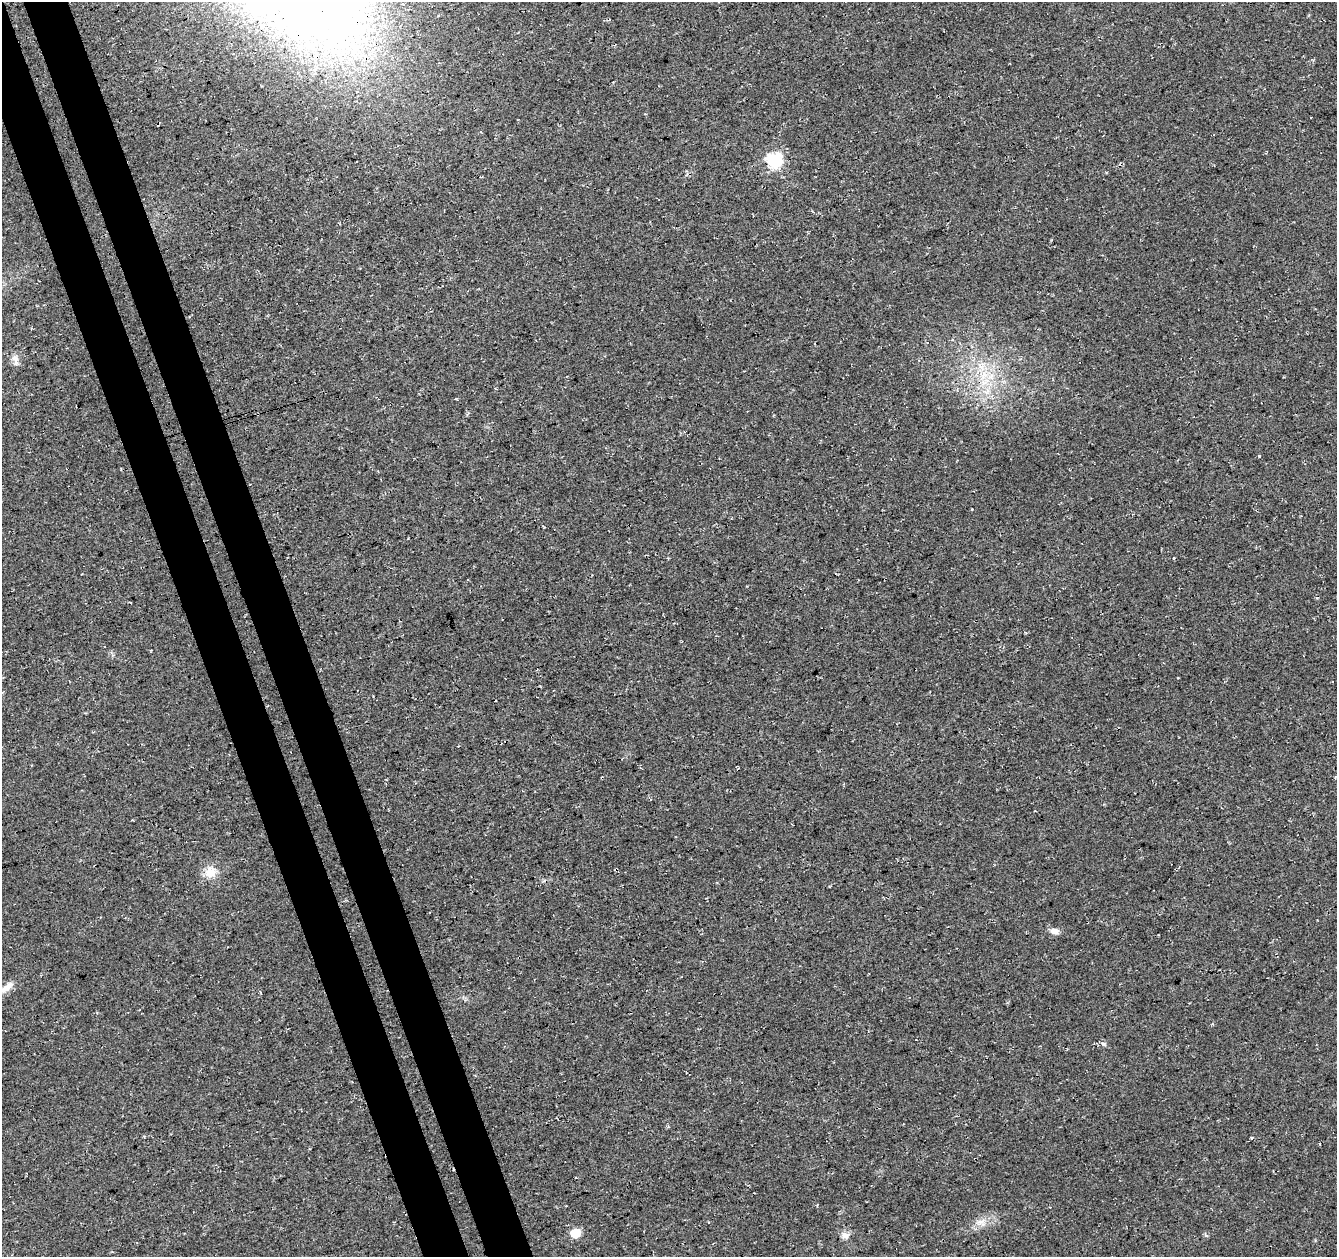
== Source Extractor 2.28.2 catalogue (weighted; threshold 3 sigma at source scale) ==
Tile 11 of 4 x 4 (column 3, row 3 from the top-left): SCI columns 2724-4058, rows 1338-2592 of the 5449 x 5237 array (HDU 1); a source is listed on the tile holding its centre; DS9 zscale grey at full resolution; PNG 1339 x 1259 px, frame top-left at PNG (2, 2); no overlay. Shown black and unused: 7% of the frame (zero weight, under 3 of 4 exposures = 5% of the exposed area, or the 3 px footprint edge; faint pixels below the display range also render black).
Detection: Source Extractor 2.28.2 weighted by HDU 2 'WHT'; one run over the whole footprint, this tile lists its part. Background 0.0307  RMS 0.0081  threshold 0.0362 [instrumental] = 3 sigma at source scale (4.5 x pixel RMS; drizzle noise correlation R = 1.50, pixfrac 1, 0.0396/0.0396 arcsec/px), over >= 5 px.
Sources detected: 15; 2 cosmic-ray / hot-pixel residue — not listed; the other 13 listed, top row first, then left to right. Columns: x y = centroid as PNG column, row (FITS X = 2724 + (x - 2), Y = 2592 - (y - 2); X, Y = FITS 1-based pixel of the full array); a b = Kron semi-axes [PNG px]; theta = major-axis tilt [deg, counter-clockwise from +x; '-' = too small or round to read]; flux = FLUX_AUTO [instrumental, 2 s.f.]
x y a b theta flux
774 160 7 7 - 160
15 358 11 7 -24 4.1
984 375 11 5 46 5.3
985 382 17 5 34 6.3
1259 456 3 3 - 2
1174 558 3 2 - 0.69
210 872 15 13 16 11
1054 931 11 7 -3 4.9
7 987 19 8 39 7.8
1103 1044 7 5 -20 1.8
981 1222 14 8 -7 6.5
576 1233 6 6 - 33
845 1235 11 9 -24 4.3